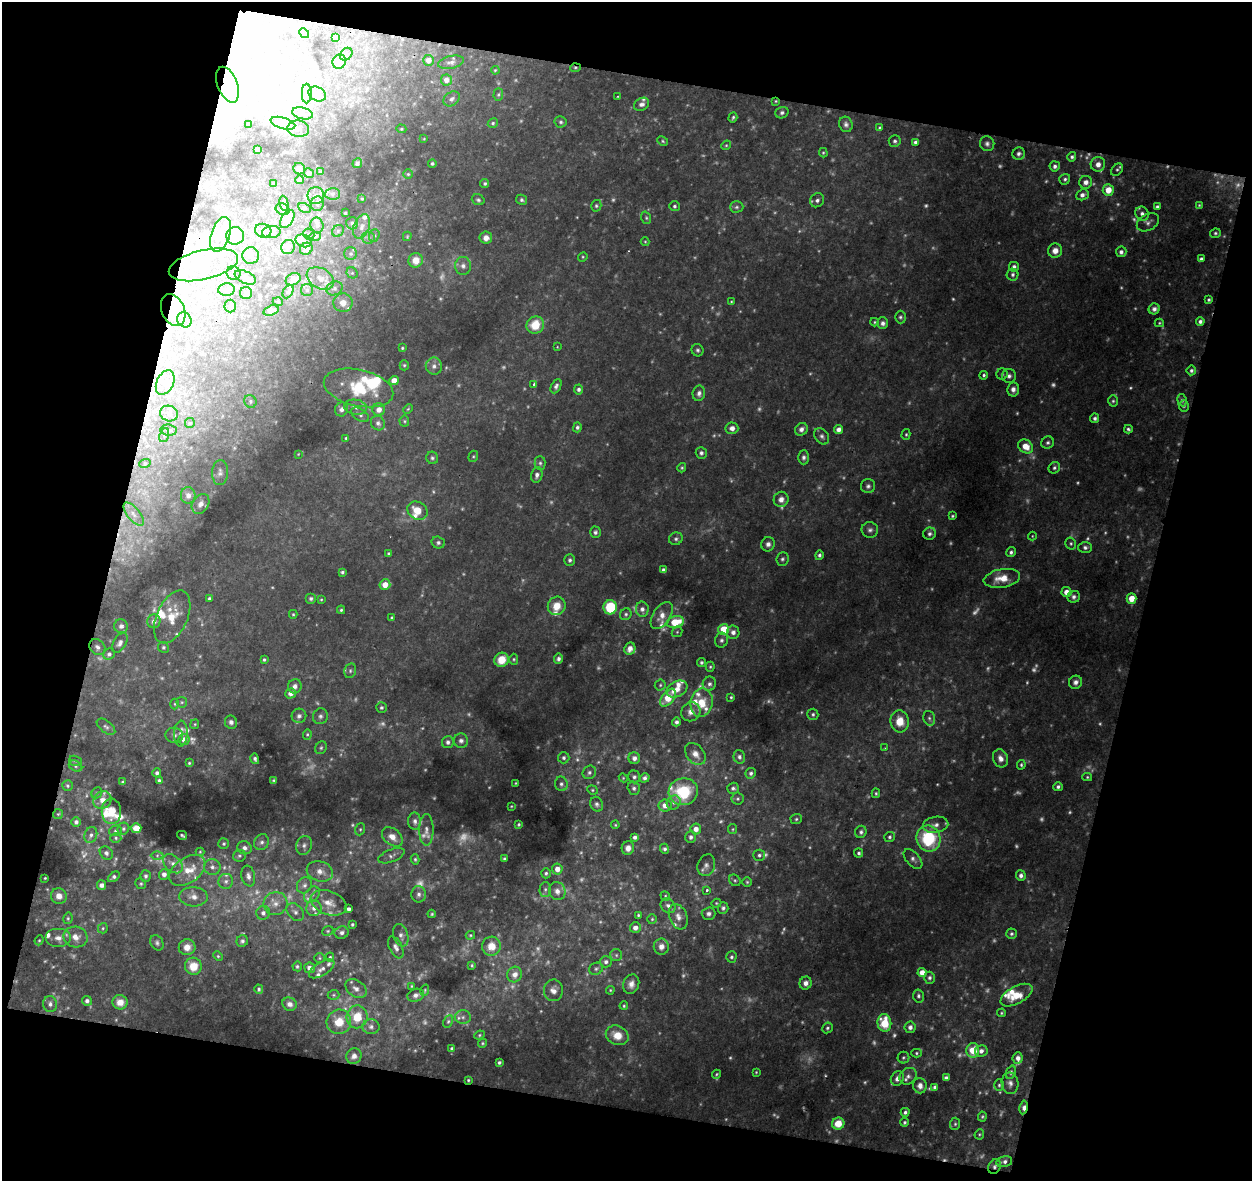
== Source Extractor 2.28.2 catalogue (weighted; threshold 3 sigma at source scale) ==
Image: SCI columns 1-1250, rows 59-1237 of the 1250 x 1293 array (HDU 1 of 3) = the unmasked area's bounding box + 8 px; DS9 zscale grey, full resolution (1 PNG px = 1 image px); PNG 1254 x 1183 px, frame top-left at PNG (2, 2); each listed source drawn as its Kron ellipse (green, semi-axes under 4 px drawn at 4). Shown black and unused: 29% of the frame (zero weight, under 2 of 3 exposures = <1% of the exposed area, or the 3 px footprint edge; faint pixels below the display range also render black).
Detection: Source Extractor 2.28.2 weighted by HDU 2 'WHT'. Background 0.0518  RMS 0.0051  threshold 0.0231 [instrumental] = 3 sigma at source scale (4.5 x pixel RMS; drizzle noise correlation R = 1.50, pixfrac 1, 0.0396/0.0396 arcsec/px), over >= 5 px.
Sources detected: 710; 170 too faint to see at this stretch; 16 inside a brighter object's white glare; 2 cosmic-ray / hot-pixel residue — neither listed nor drawn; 43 inside a brighter listed object's ellipse — not listed separately; the other 479 listed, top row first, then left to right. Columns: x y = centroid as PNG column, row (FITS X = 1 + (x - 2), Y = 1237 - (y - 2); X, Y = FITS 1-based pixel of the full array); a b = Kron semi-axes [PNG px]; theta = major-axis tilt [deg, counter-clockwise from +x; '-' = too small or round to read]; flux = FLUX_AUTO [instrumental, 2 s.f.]
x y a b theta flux
304 33 5 4 - 0.7
335 38 4 4 - 1.2
346 54 7 5 47 1
428 60 5 5 - 3.2
339 62 7 6 - 3.7
451 62 13 6 13 2.4
575 68 5 3 - 0.69
495 70 4 3 - 0.54
446 80 5 5 - 3.4
228 85 19 10 -69 8.2
307 93 10 5 -90 2
317 94 9 7 -28 2.4
498 95 6 5 - 0.86
618 96 3 2 - 0.41
452 99 9 6 38 2
776 101 4 3 - 0.57
642 104 8 6 32 2.2
302 113 10 5 -14 2.4
782 113 7 5 19 1.4
733 117 5 3 - 0.94
561 122 6 5 - 1.1
283 123 13 5 -16 3.1
493 123 5 4 - 0.95
846 124 8 6 -71 1.9
249 125 3 2 - 0.47
879 128 4 4 - 0.62
298 129 11 8 -7 3
401 129 5 4 - 0.64
424 139 3 3 - 0.44
663 141 5 4 - 0.76
895 141 6 6 - 1.3
916 142 4 4 - 1.7
987 144 7 7 - 1.7
726 145 5 4 - 0.66
257 149 3 3 - 0.57
823 153 5 4 - 0.64
1019 154 6 6 - 1.6
1072 157 5 4 - 1.3
357 163 5 4 - 1.3
432 163 4 4 - 0.98
1098 164 7 7 - 3.9
1055 166 5 5 - 1.7
299 169 6 5 - 2.9
1117 170 7 5 48 1.1
321 172 4 3 - 0.66
309 173 5 4 - 1.3
408 174 5 5 - 0.74
1065 179 5 5 - 1.2
299 180 4 4 - 0.94
1086 182 6 6 - 3.1
485 183 4 4 - 0.98
274 184 4 2 - 0.41
1108 190 6 5 - 8
332 194 7 6 - 1.6
316 195 8 8 - 2.8
1082 195 6 5 - 2.3
362 199 3 3 - 0.56
478 200 6 5 - 1.1
522 200 5 5 - 1.1
817 200 7 6 - 1.8
284 203 7 4 -77 0.99
317 203 7 6 - 1.5
1199 205 4 4 - 0.57
596 206 6 5 - 0.96
674 206 5 5 - 1.1
1157 206 4 3 - 1.3
737 207 7 5 0 1.2
305 208 6 4 -28 0.95
283 209 7 5 -21 1.3
345 213 3 3 - 0.57
1142 214 7 6 - 2.2
646 218 6 5 - 0.89
287 219 10 6 57 8.4
1148 222 12 8 29 2.3
352 223 6 6 - 1.5
317 225 8 6 -71 1.6
362 227 13 8 69 3.6
263 231 8 7 - 1.9
338 231 6 5 - 1.1
271 232 9 6 9 1.6
1215 233 5 4 - 0.98
221 234 18 9 71 7.3
309 234 6 5 - 0.84
374 235 6 5 - 1
235 236 9 9 - 21
407 236 5 3 - 0.55
315 237 6 4 2 0.8
368 237 6 6 - 1.7
486 238 6 6 - 3.2
303 241 8 6 -20 1.7
645 242 4 4 - 0.52
288 247 7 6 - 2.3
306 249 6 6 - 2.3
1055 251 7 7 - 4.3
1121 252 5 5 - 1.9
351 254 6 6 - 1.3
251 256 8 8 - 2.4
583 257 5 4 - 0.64
1201 259 4 3 - 1.2
416 260 7 7 - 5.1
203 265 35 14 13 24
463 266 9 8 - 2.4
1014 267 5 5 - 1.9
233 273 7 6 - 1.5
352 273 6 5 - 0.93
1013 275 6 6 - 1.4
245 277 11 6 -25 3.4
320 278 15 10 -30 4.6
293 279 8 5 28 3.4
334 288 8 6 26 2.1
227 290 8 6 4 2
307 290 6 6 - 1.3
288 291 7 5 62 1.1
246 293 6 6 - 1.2
1209 300 3 3 - 0.96
278 302 5 3 - 0.46
731 302 3 3 - 0.49
343 303 9 9 - 5.1
230 306 6 6 - 1.1
1154 309 5 5 - 1.9
173 310 16 11 -68 6.6
271 310 8 5 20 3
900 317 6 5 - 1.1
184 320 8 6 -59 2
1200 321 4 4 - 1.7
875 322 4 4 - 0.61
883 323 6 5 - 2
1159 323 4 4 - 0.65
535 325 9 8 - 12
557 347 4 3 - 0.53
402 348 4 3 - 0.74
697 350 6 6 - 1.2
404 365 5 4 - 0.76
434 366 8 8 - 2.7
1191 370 5 4 - 1.3
1002 374 5 5 - 0.96
984 375 4 3 - 1
1009 376 7 7 - 2
394 381 5 4 - 6.2
165 383 13 8 64 3.3
534 384 4 3 - 0.95
556 386 7 5 64 1.6
359 388 35 18 -13 30
579 389 5 4 - 1.5
1013 389 7 6 - 2.5
699 393 8 6 81 2.1
1182 400 6 4 -81 1.3
250 401 6 6 - 1.2
1113 401 5 5 - 0.94
1184 406 5 5 - 1
355 407 11 7 -8 3
341 409 7 6 - 2.3
408 409 5 4 - 0.58
379 410 6 6 - 4.3
169 413 9 7 -19 2.5
360 415 10 5 -33 1.6
1095 418 5 4 - 1.5
404 421 5 5 - 0.79
190 423 5 5 - 0.62
378 423 7 6 - 2
577 427 5 4 - 1.3
732 428 6 6 - 2.9
801 429 7 6 - 2.5
1128 429 4 4 - 1
168 430 8 5 -6 1.5
838 430 4 4 - 2.9
906 434 5 4 - 0.76
164 435 7 4 70 1.1
822 436 9 6 -54 1.7
346 438 4 3 - 0.72
1048 443 6 6 - 1.4
1026 446 8 6 -36 7.3
701 453 6 5 - 1.5
298 454 4 4 - 0.44
473 456 6 4 68 0.74
804 457 7 5 89 1.6
432 458 6 5 - 1.1
145 463 6 3 19 0.59
540 463 7 5 -90 1.2
682 468 4 4 - 0.73
1054 468 6 5 - 1.2
220 473 12 8 87 2.5
537 475 8 5 77 2.1
868 486 7 7 - 1.6
188 495 8 7 - 3.3
781 499 8 7 - 3.3
201 504 10 8 57 3.4
417 511 10 8 -30 9.5
134 514 14 6 -50 3.6
952 516 3 3 - 0.7
870 530 8 7 - 1.9
595 532 5 5 - 1.4
930 534 6 6 - 1.7
1032 536 4 4 - 0.46
676 539 7 6 - 1.3
438 543 6 6 - 1.4
1071 543 6 5 - 1
768 544 7 6 - 2.2
1085 547 7 5 0 1.5
1011 552 5 4 - 1.4
389 554 3 3 - 1.1
819 555 5 4 - 1.3
782 559 7 6 - 1.3
570 560 6 5 - 1.4
664 570 4 4 - 2.1
342 572 3 3 - 0.93
1002 578 18 9 10 9.2
385 585 5 5 - 6.1
1066 592 5 5 - 4.3
1074 597 6 6 - 1.8
209 598 4 4 - 1.3
311 599 5 5 - 1.2
321 599 4 3 - 0.56
1132 599 5 5 - 8
557 606 9 8 - 7.8
610 607 7 6 - 31
642 609 7 6 - 2.3
341 610 4 4 - 0.8
293 614 4 3 - 0.61
626 614 6 5 - 1
662 615 15 8 57 4.9
172 617 28 15 65 13
392 618 4 3 - 0.73
154 621 7 6 - 2.8
675 622 9 6 14 15
121 626 7 7 - 2.1
724 629 5 5 - 14
677 632 6 5 - 0.72
733 632 6 6 - 2.7
721 640 7 6 - 1.6
120 643 11 6 58 2.4
97 647 9 7 -45 2
163 647 5 5 - 0.94
630 648 6 5 - 3.4
109 654 6 5 - 1.5
514 659 6 4 -87 0.75
558 659 5 4 - 1.5
264 660 4 3 - 0.92
502 660 7 7 - 9.6
701 662 4 4 - 1.2
710 667 5 4 - 0.75
350 671 7 5 77 1.3
1075 682 7 6 - 2.2
709 684 7 6 - 1.9
660 685 5 5 - 0.98
295 686 7 6 - 2.6
677 689 11 7 26 5.6
291 694 5 5 - 3.3
731 697 4 3 - 0.75
668 698 10 5 53 15
182 702 5 5 - 0.78
702 703 14 11 80 11
175 704 5 3 - 0.61
381 708 5 5 - 1.2
691 712 10 9 - 3.9
813 714 6 5 - 1.2
299 716 7 7 - 1.9
320 716 8 7 - 1.8
929 718 7 5 -74 1.4
900 721 11 9 -84 9.9
231 722 6 6 - 1.7
676 722 4 4 - 1.8
195 724 5 4 - 0.65
106 727 11 6 -38 1.5
181 734 13 6 89 3.1
307 734 5 4 - 0.82
174 735 9 7 -6 1.9
184 739 5 5 - 3.9
461 741 7 7 - 2
448 742 6 6 - 1.9
321 748 6 5 - 0.97
885 748 3 3 - 0.36
695 754 12 8 -50 4.5
739 757 7 5 -74 1.5
564 758 6 5 - 1.4
634 758 6 5 - 2.7
1000 758 9 7 -69 3.8
255 759 5 4 - 1.2
75 761 6 5 - 0.8
189 763 4 4 - 0.68
1021 765 5 4 - 0.8
75 766 7 5 -29 1.1
589 772 7 6 - 1.6
157 773 4 4 - 1.5
751 773 5 5 - 1.3
634 777 6 6 - 1.4
1087 777 5 4 - 0.69
623 778 4 4 - 0.48
645 778 5 4 - 1.7
274 780 4 3 - 0.77
159 781 3 3 - 1.2
123 782 3 3 - 0.86
515 783 3 2 - 0.42
561 784 7 6 - 1.7
68 786 5 5 - 1
1058 787 4 4 - 1.3
634 788 7 6 - 1.6
733 788 6 5 - 1.5
592 790 5 4 - 0.73
683 792 14 13 - 28
97 793 6 5 - 0.9
876 793 5 4 - 0.78
737 799 6 6 - 1
102 800 9 8 - 4.7
674 802 7 6 - 2.1
597 804 7 6 - 1.6
665 805 6 6 - 4.6
511 806 3 2 - 0.4
111 811 13 9 -90 7.4
58 814 5 5 - 0.72
796 819 6 5 - 0.98
415 821 8 6 -87 2.1
76 822 5 5 - 1.9
519 824 3 3 - 0.67
615 825 4 3 - 0.6
936 825 13 8 9 3.4
136 828 5 5 - 10
123 829 6 5 - 1.2
360 829 6 5 - 0.82
696 829 5 5 - 3.8
733 829 5 4 - 0.67
426 830 16 7 90 3.3
115 831 6 5 - 1
861 832 6 5 - 1.4
91 835 8 6 71 2.1
182 835 5 2 - 0.81
392 837 11 8 -40 5
635 837 4 4 - 1.7
691 837 6 5 - 1.5
890 837 5 5 - 1
116 838 5 5 - 0.95
928 838 13 12 - 33
262 842 8 7 - 2
224 844 5 5 - 0.98
304 845 9 7 67 2.2
245 848 7 6 - 2.3
628 848 7 6 - 3.4
665 849 5 4 - 1.2
200 852 4 4 - 0.59
106 853 7 6 - 1.7
859 853 4 4 - 1.1
157 855 6 4 1 1.1
759 855 6 5 - 1.4
239 856 6 6 - 1.1
391 856 14 6 21 2.1
415 859 5 4 - 0.78
504 859 3 3 - 0.86
913 859 12 6 -48 2.2
173 864 11 8 -42 3.4
706 865 11 8 70 2.4
212 867 8 7 - 2.4
557 869 5 5 - 4.1
187 870 20 12 35 10
320 871 13 10 -16 4.6
546 873 5 4 - 1
164 874 5 5 - 2.7
1021 875 5 4 - 2.2
146 876 6 5 - 1.3
248 876 10 6 -78 2.7
114 877 6 4 38 1.6
45 878 3 3 - 0.53
735 880 6 5 - 0.85
226 881 7 7 - 2
747 882 5 5 - 0.75
141 884 5 5 - 0.82
102 885 5 4 - 2.6
304 885 8 7 - 2
545 889 7 5 89 1.3
707 890 4 3 - 1.1
557 891 9 8 - 3.2
419 894 8 7 - 2.2
312 895 9 6 47 2.4
59 896 8 7 - 4.7
665 896 5 4 - 0.64
193 897 14 9 -4 4.5
329 903 19 11 -20 6.5
716 903 5 4 - 0.6
275 904 12 11 - 5
668 906 8 6 -43 2
314 908 8 7 - 3
723 908 6 5 - 1.3
348 909 4 4 - 1.9
295 912 10 7 -46 2
263 913 7 6 - 2.2
432 914 4 4 - 0.66
709 914 7 6 - 1.8
638 915 4 4 - 0.81
678 917 13 9 -70 4
68 918 6 4 78 0.89
652 919 5 5 - 0.79
352 924 3 3 - 0.87
103 928 5 5 - 0.81
635 928 5 5 - 3.1
328 931 6 4 22 0.76
342 933 7 6 - 1.7
1011 934 5 5 - 1.1
401 935 11 7 -74 2.5
470 935 5 4 - 0.65
76 937 12 10 -14 5.3
59 938 13 9 0 4.3
39 940 5 4 - 0.66
242 941 6 5 - 1.4
157 943 8 6 -62 1.4
491 946 9 9 - 8
187 947 8 8 - 5
396 947 12 6 -64 2.5
661 947 8 7 - 4
616 955 6 6 - 1.2
218 956 5 4 - 0.73
330 957 4 4 - 0.71
731 957 5 5 - 1.2
320 958 5 5 - 0.77
606 962 6 5 - 1.8
472 965 4 3 - 0.7
193 966 8 8 - 10
297 966 5 4 - 0.95
310 968 5 5 - 3.5
322 969 14 6 31 2.8
596 969 7 6 - 1.3
922 972 4 4 - 5
515 975 8 7 - 3.7
929 978 6 5 - 1.7
806 983 6 6 - 3
631 984 10 8 69 3.5
412 986 4 4 - 0.59
259 989 5 4 - 1
356 989 11 8 -36 3.2
425 990 6 4 74 0.65
553 990 11 9 87 3.9
610 990 4 4 - 0.57
333 995 6 5 - 0.89
416 995 8 6 19 2.3
1016 995 17 8 29 10
918 996 6 5 - 1.4
87 1001 5 4 - 1.9
120 1002 7 7 - 5.5
50 1004 8 7 - 2.2
290 1004 7 6 - 2.8
624 1006 4 3 - 0.67
1002 1013 4 3 - 0.66
357 1017 11 10 - 12
463 1017 8 7 - 1.9
448 1021 7 4 63 0.92
339 1022 12 12 - 10
884 1023 9 7 -84 16
371 1027 8 7 - 2.2
910 1027 6 5 - 2.5
827 1028 5 5 - 1.1
479 1035 5 4 - 0.66
617 1035 12 9 -26 8.4
482 1043 5 4 - 0.74
452 1048 4 4 - 0.92
973 1050 7 6 - 12
981 1051 6 6 - 2.4
916 1053 5 4 - 0.82
354 1056 8 7 - 3.3
903 1057 6 6 - 0.96
1018 1058 6 5 - 3.1
499 1062 3 3 - 1.1
756 1072 3 3 - 0.5
1011 1072 7 4 69 1.2
716 1074 4 4 - 0.69
908 1076 9 7 39 2.3
946 1078 4 4 - 1.8
897 1079 7 6 - 2.8
468 1080 4 4 - 0.74
1010 1083 11 8 -81 2.8
999 1085 5 5 - 0.97
920 1086 8 6 -85 3.6
935 1087 4 4 - 2.1
1024 1107 7 4 80 4.1
905 1112 4 4 - 1.4
982 1116 5 4 - 0.77
905 1122 4 4 - 0.9
838 1123 6 6 - 9.4
955 1124 6 5 - 0.93
979 1134 5 4 - 0.7
1004 1162 8 5 14 2.1
995 1166 7 6 - 1.7
Overlapping masked pixels (flux is a lower limit): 7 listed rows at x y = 575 68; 228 85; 776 101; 173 310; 468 1080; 1024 1107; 995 1166